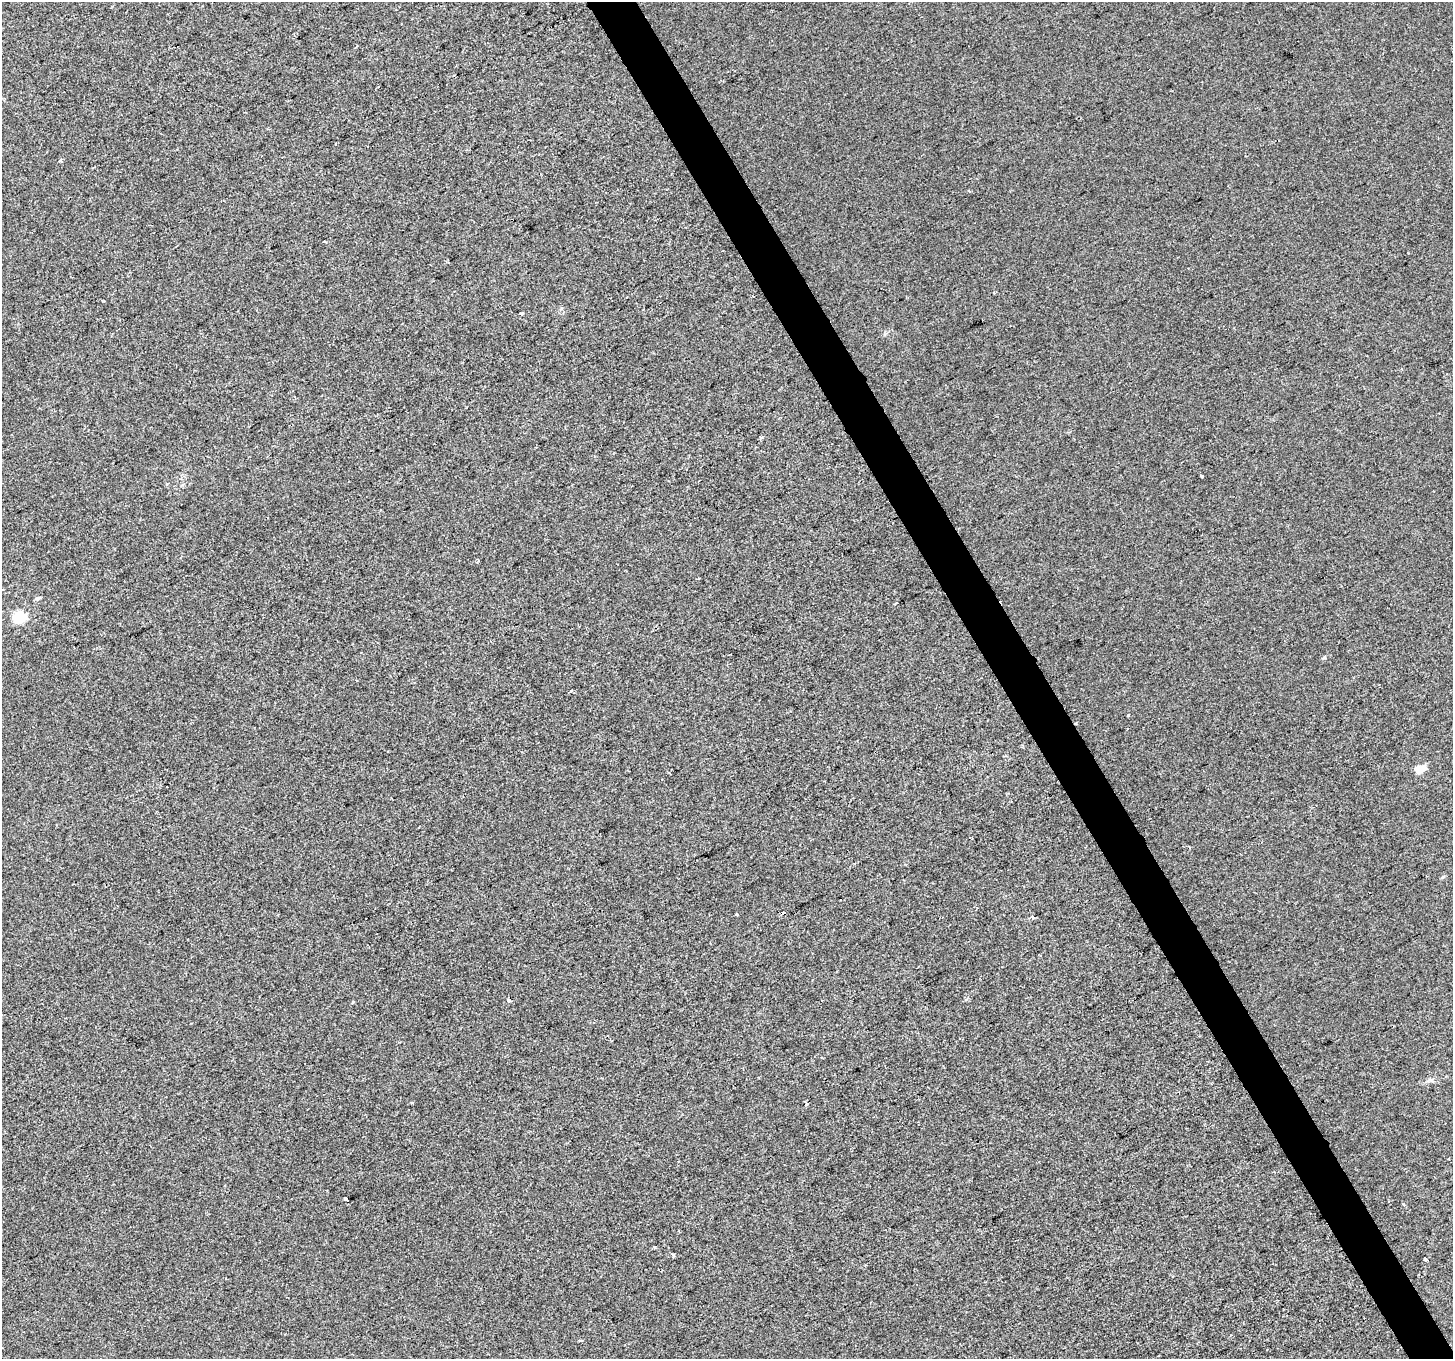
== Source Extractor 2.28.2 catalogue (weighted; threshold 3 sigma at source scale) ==
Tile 6 of 4 x 4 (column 2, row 2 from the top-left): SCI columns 1454-2904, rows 2880-4236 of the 5807 x 5697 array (HDU 1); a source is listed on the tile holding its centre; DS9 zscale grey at full resolution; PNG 1455 x 1361 px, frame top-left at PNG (2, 2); no overlay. Shown black and unused: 3% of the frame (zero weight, under 2 of 3 exposures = <1% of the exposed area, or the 3 px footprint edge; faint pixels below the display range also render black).
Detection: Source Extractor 2.28.2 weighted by HDU 2 'WHT'; one run over the whole footprint, this tile lists its part. Background -2.33e-04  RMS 0.0055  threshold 0.0249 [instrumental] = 3 sigma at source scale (4.5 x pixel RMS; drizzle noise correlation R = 1.50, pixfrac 1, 0.0396/0.0396 arcsec/px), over >= 5 px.
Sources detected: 22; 3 cosmic-ray / hot-pixel residue — not listed; the other 19 listed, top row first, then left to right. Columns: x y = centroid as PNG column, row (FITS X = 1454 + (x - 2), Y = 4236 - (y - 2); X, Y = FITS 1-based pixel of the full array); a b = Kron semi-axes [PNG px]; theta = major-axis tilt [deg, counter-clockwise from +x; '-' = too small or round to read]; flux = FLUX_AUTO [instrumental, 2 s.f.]
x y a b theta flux
324 242 5 2 - 0.62
521 313 4 3 - 0.85
1201 476 3 3 - 1.7
478 561 5 3 - 0.73
37 598 6 5 - 1.3
895 604 4 3 - 0.58
20 617 6 5 - 62
1324 657 5 4 - 0.73
1128 715 3 2 - 0.55
1076 723 3 3 - 3.7
1420 769 6 5 - 13
736 915 3 3 - 3.2
1033 918 5 4 - 1.2
508 1000 3 3 - 1.9
806 1104 4 4 - 0.83
346 1199 5 3 - 2.6
1404 1205 4 3 - 0.89
673 1254 5 3 - 1.1
1425 1259 3 3 - 1.6
Overlapping masked pixels (flux is a lower limit): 1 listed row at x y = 1076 723
Unlisted compact peaks at least as high as the median listed source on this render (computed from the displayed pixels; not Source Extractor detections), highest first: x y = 655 1247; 571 691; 60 161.